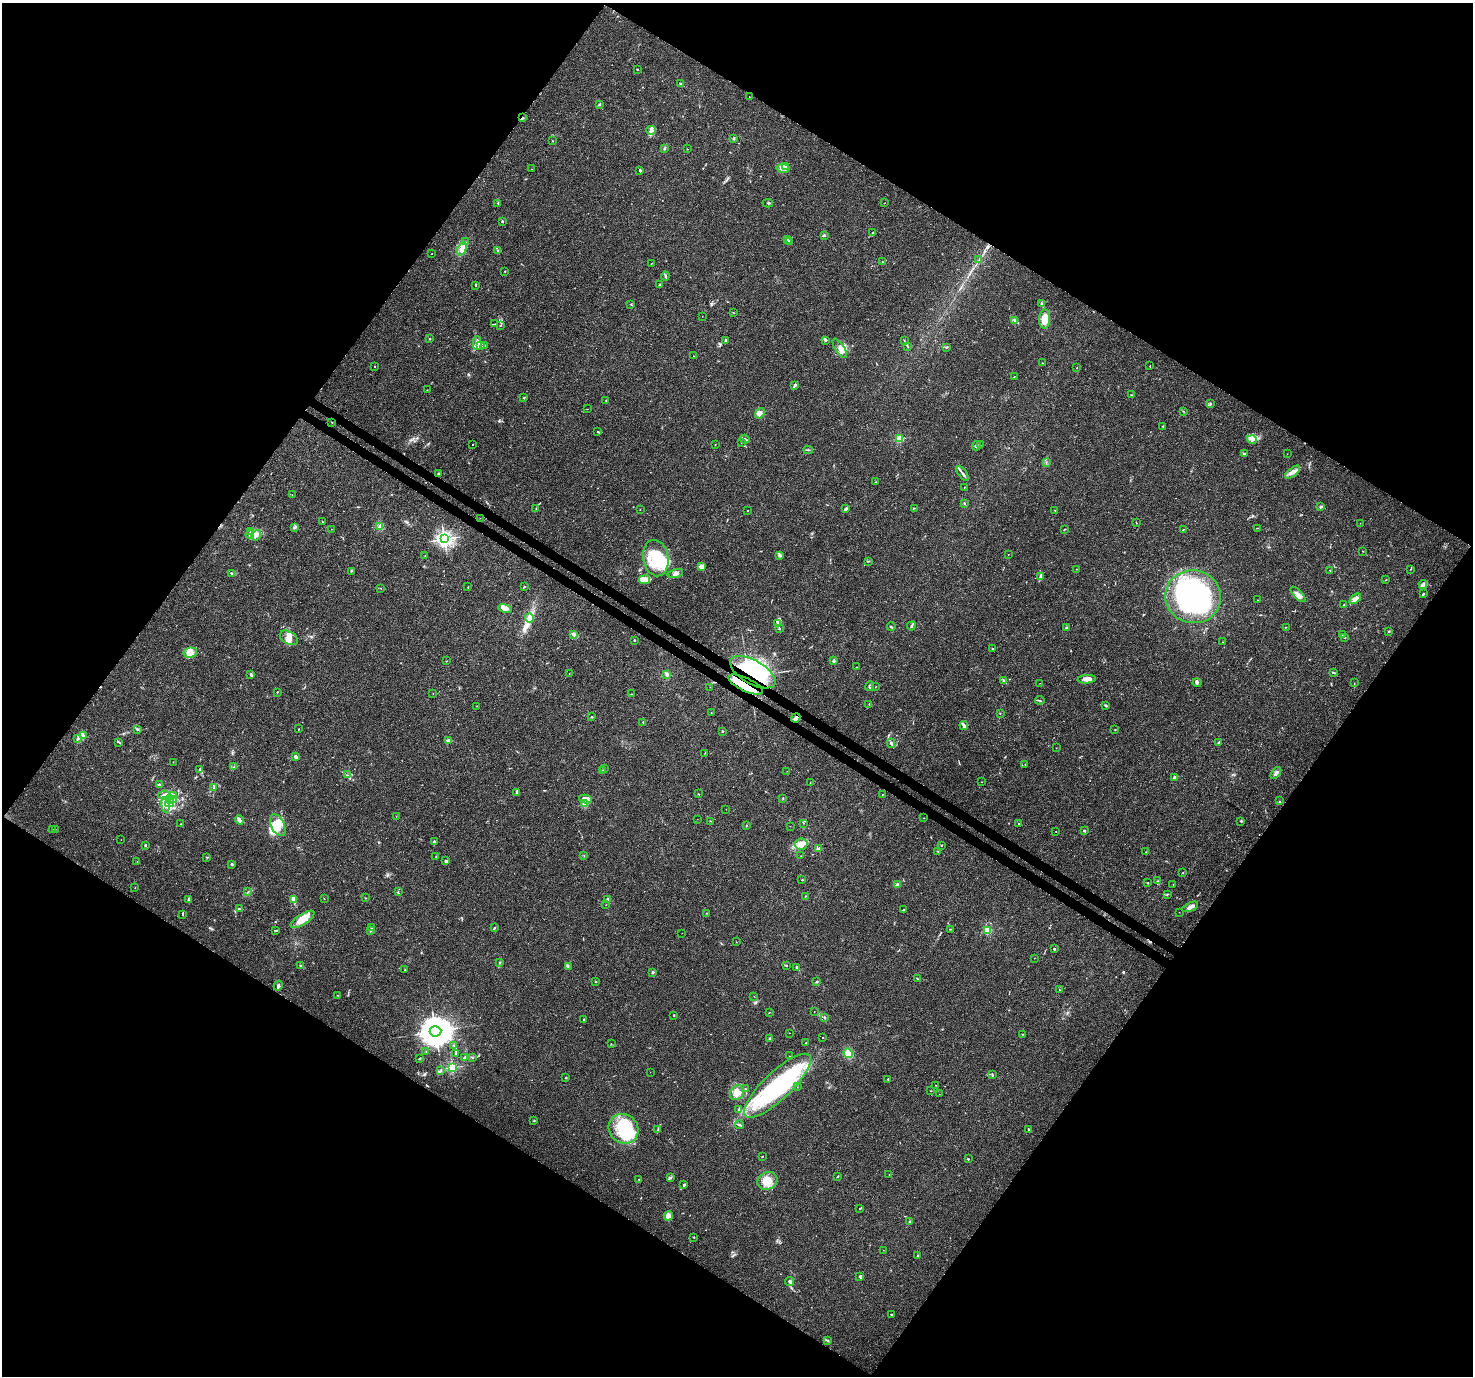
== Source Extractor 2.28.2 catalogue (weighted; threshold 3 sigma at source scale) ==
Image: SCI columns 35-5915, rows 235-5727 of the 5958 x 6028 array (HDU 1 of 3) = the unmasked area's bounding box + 8 px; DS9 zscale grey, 4 x 4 block average (1 PNG px = mean of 4 x 4 image px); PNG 1475 x 1378 px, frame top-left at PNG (2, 3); each listed source drawn as its Kron ellipse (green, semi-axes under 4 px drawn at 4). Shown black and unused: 49% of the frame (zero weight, under 3 of 4 exposures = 5% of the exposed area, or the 3 px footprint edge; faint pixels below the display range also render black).
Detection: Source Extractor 2.28.2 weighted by HDU 2 'WHT'. Background 0.016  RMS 0.0026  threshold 0.0118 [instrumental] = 3 sigma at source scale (4.5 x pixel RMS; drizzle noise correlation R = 1.50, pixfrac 1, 0.0396/0.0396 arcsec/px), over >= 5 px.
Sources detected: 428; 9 inside a brighter object's white glare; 3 cosmic-ray / hot-pixel residue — neither listed nor drawn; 16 coinciding with a brighter row at this scale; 41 inside a brighter listed object's ellipse — not listed separately; the other 359 listed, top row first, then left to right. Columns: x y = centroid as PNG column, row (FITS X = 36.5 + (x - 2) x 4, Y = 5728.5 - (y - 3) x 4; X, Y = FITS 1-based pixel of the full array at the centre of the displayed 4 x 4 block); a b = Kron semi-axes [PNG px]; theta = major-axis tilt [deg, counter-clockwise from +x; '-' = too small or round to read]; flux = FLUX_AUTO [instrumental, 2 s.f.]
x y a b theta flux
638 70 2 2 - 1
681 84 4 2 - 2.4
749 97 2 2 - 0.39
599 104 3 2 - 1.3
523 118 3 2 - 1.6
651 130 4 4 - 4.4
733 138 3 2 - 1.5
552 141 2 2 - 0.6
665 148 2 2 - 1.4
687 149 2 2 - 0.4
786 166 3 2 - 2.6
783 168 6 3 -9 4.8
532 169 2 2 - 0.34
640 170 3 2 - 2.1
498 203 2 2 - 1.4
768 203 5 2 - 1.9
884 203 2 2 - 0.3
502 221 2 2 - 1.5
873 232 3 2 - 0.7
824 235 2 2 - 4.5
788 240 4 2 - 2.2
465 242 2 2 - 0.67
789 242 2 2 - 3.5
462 249 7 4 68 9.3
498 250 2 2 - 1.5
432 254 2 2 - 0.41
979 260 2 2 - 0.55
882 262 2 2 - 0.46
651 264 2 2 - 0.46
505 271 2 2 - 0.83
665 276 4 2 - 2.6
660 284 3 2 - 0.88
476 285 2 2 - 1.2
1042 304 3 2 - 4.1
631 305 2 2 - 0.85
733 313 2 2 - 0.46
702 316 2 2 - 0.29
1045 319 10 5 87 19
1015 320 2 2 - 0.83
495 324 2 2 - 0.71
500 326 2 2 - 0.71
429 339 2 2 - 1.1
725 340 4 2 - 2.1
825 341 2 2 - 1.3
904 341 2 2 - 0.88
477 343 7 3 90 6.4
480 345 3 2 - 2.1
484 345 3 2 - 1.9
907 346 4 2 - 1.7
946 347 3 2 - 1.5
840 348 11 4 -56 9.1
693 356 2 2 - 0.37
1042 363 2 2 - 0.29
1150 366 3 2 - 0.71
374 367 2 2 - 0.59
1077 368 2 2 - 0.66
1015 376 2 2 - 0.29
795 385 4 2 - 2.5
427 390 2 2 - 0.35
1131 395 2 2 - 0.81
524 398 3 2 - 1.1
606 401 2 2 - 0.74
1210 403 3 2 - 1.3
588 409 2 2 - 0.37
1183 411 2 2 - 0.64
760 413 6 4 54 7.5
332 422 2 2 - 0.66
1163 426 2 2 - 1.4
598 432 3 2 - 1.7
745 439 4 2 - 2.8
900 439 2 2 - 88
1252 439 5 3 - 4.2
742 442 2 2 - 0.43
472 444 2 2 - 0.79
715 444 2 2 - 0.48
980 445 2 2 - 1.2
976 446 5 3 - 2.8
808 450 5 2 - 1.8
1244 454 2 2 - 2.6
1287 454 2 2 - 0.19
1046 462 2 2 - 0.46
1293 472 9 3 38 7.1
438 473 3 2 - 1.1
963 473 8 2 -53 3.9
876 482 2 2 - 0.74
964 487 2 2 - 0.36
292 495 2 2 - 0.29
964 503 2 2 - 1.1
1321 507 4 2 - 1.8
536 508 3 2 - 1.1
914 508 2 2 - 0.98
640 509 2 2 - 0.35
845 509 4 3 - 3
1055 510 2 2 - 0.78
748 511 2 2 - 1.5
480 518 2 2 - 0.32
322 522 2 2 - 1.2
1136 523 2 2 - 0.54
1360 523 2 2 - 0.3
380 526 4 2 - 1.6
295 527 4 2 - 2.3
1257 528 2 2 - 0.61
331 529 2 2 - 0.63
1065 529 2 2 - 0.62
1183 529 3 2 - 0.55
251 531 2 2 - 1.3
250 535 4 3 - 3.5
256 535 5 3 - 5.3
444 539 2 2 - 550
1363 551 2 2 - 0.6
780 555 4 3 - 2.4
1008 555 2 2 - 0.37
425 556 2 2 - 0.68
656 558 18 12 -80 52
868 561 2 2 - 0.88
702 567 4 3 - 8
1076 569 2 2 - 0.86
1410 569 2 2 - 0.67
1330 570 2 2 - 0.48
351 571 2 2 - 1
231 573 4 3 - 2.3
675 573 8 4 14 6
1041 577 4 2 - 1.5
644 580 6 3 9 22
1386 580 2 2 - 0.41
1423 584 4 2 - 5.6
468 587 3 2 - 0.57
524 587 3 2 - 1.1
381 588 2 2 - 0.63
1298 594 10 3 -45 7.7
1423 594 3 2 - 1.7
1193 597 28 26 -10 270
1355 599 6 4 37 6.7
1258 600 2 2 - 0.35
1344 605 2 2 - 0.51
505 608 7 3 -14 6.3
529 618 4 4 - 5.9
778 623 3 2 - 1.5
911 626 4 2 - 2.3
891 627 4 2 - 1.7
1286 627 2 2 - 0.53
779 628 2 2 - 1.7
1066 628 4 2 - 2.3
1389 631 3 2 - 1.1
573 634 3 3 - 2.2
1342 634 2 2 - 0.52
1344 637 2 2 - 1.2
289 638 10 6 -30 11
634 640 2 2 - 3.7
1222 642 2 2 - 0.37
993 649 2 2 - 1.3
190 652 7 5 9 9.1
446 661 2 2 - 0.36
833 661 2 2 - 10
856 667 2 2 - 0.47
753 672 25 11 -30 250
569 673 2 2 - 0.4
1333 673 4 2 - 1.5
667 674 3 3 - 2.9
251 675 4 2 - 1.8
1087 679 9 3 4 8.8
1004 681 3 3 - 2.2
1040 683 2 2 - 0.24
1197 683 4 3 - 3
1354 683 2 2 - 0.51
745 684 19 6 -25 55
870 686 5 3 - 2.6
710 687 2 2 - 0.24
875 687 2 2 - 0.41
277 692 2 2 - 0.66
433 694 2 2 - 0.33
631 694 2 2 - 0.58
1040 700 5 2 - 1.4
869 704 2 2 - 0.78
477 706 2 2 - 0.38
1106 706 3 2 - 0.93
711 712 2 2 - 0.47
1000 714 2 2 - 0.6
591 717 2 2 - 0.89
796 718 5 2 - 9.3
643 722 2 2 - 0.51
964 725 4 4 - 3
137 729 4 2 - 2.9
299 729 2 2 - 0.56
1115 730 2 2 - 0.64
722 731 2 2 - 1.6
83 736 4 2 - 2.6
77 739 3 2 - 1.5
448 740 3 2 - 2.5
119 742 3 2 - 1.3
891 743 4 3 - 2.8
1218 743 4 2 - 2.1
1056 748 2 2 - 0.41
705 753 2 2 - 0.69
295 757 2 2 - 15
173 762 2 2 - 0.48
1025 764 2 2 - 0.37
234 767 2 2 - 0.56
605 768 2 2 - 0.45
200 769 4 2 - 1
603 770 2 2 - 0.84
787 771 2 2 - 0.26
1276 773 7 3 53 5.5
347 775 2 2 - 0.69
1175 777 4 3 - 5.5
810 782 2 2 - 0.32
982 782 2 2 - 0.49
159 785 3 2 - 2.1
214 787 2 2 - 1.2
517 792 3 2 - 2.8
698 794 2 2 - 0.47
882 794 2 2 - 0.64
164 795 5 3 - 4.5
173 795 3 2 - 1.2
783 798 2 2 - 2.8
170 799 4 3 - 4.9
173 799 2 2 - 1.2
585 799 6 4 -11 6
1280 801 2 2 - 1
169 803 4 3 - 5
585 804 2 2 - 50
166 805 7 3 -85 7.6
726 809 2 2 - 0.45
396 816 2 2 - 0.44
924 818 2 2 - 0.37
697 819 2 2 - 0.27
239 820 4 2 - 8.2
710 821 2 2 - 0.61
1241 821 2 2 - 1.8
803 823 2 2 - 0.45
180 824 2 2 - 0.66
1019 824 2 2 - 1.7
278 825 12 6 -64 27
747 825 2 2 - 0.46
790 826 2 2 - 0.28
52 829 2 2 - 0.72
55 830 2 2 - 0.31
1084 830 2 2 - 4.9
1056 831 2 2 - 1.2
121 840 2 2 - 0.25
434 841 2 2 - 3.7
801 844 6 5 - 9.2
145 845 2 2 - 1.4
942 845 2 2 - 0.99
819 848 3 2 - 2.9
938 851 3 2 - 1
1146 852 2 2 - 0.29
584 855 2 2 - 0.45
801 856 2 2 - 0.43
207 857 2 2 - 0.62
436 857 2 2 - 0.51
137 861 2 2 - 0.43
446 861 4 2 - 1.6
232 864 2 2 - 9.8
1183 873 2 2 - 0.59
802 880 3 2 - 0.85
1157 881 2 2 - 0.55
1148 883 3 2 - 0.96
1173 884 2 2 - 0.93
897 885 2 2 - 24
135 888 2 2 - 0.46
398 891 2 2 - 0.52
248 892 3 2 - 0.95
1167 894 2 2 - 0.54
806 896 2 2 - 0.53
366 898 2 2 - 0.57
189 899 3 2 - 2.5
293 899 4 3 - 5.2
324 899 2 2 - 0.68
608 900 2 2 - 16
606 905 2 2 - 0.37
1190 907 8 3 25 7
239 909 3 2 - 0.7
903 910 3 2 - 0.96
1179 912 2 2 - 0.37
706 913 2 2 - 1
183 914 3 2 - 0.91
302 919 13 5 33 23
371 928 2 2 - 1
494 928 3 2 - 1.7
950 929 2 2 - 0.76
276 930 4 2 - 1.4
988 930 2 2 - 74
370 931 2 2 - 0.74
682 933 2 2 - 0.36
736 942 2 2 - 0.39
1054 949 2 2 - 5.2
1034 958 2 2 - 0.36
500 962 3 2 - 1
300 965 3 2 - 1.3
786 965 3 2 - 1.6
568 966 2 2 - 0.75
797 967 3 2 - 2
405 970 3 2 - 0.77
653 972 2 2 - 3.8
917 979 2 2 - 0.87
596 982 2 2 - 0.98
816 982 2 2 - 1.1
278 986 5 3 - 3.6
1059 990 2 2 - 0.41
338 995 2 2 - 0.49
754 996 2 2 - 0.36
814 1011 2 2 - 0.26
769 1012 2 2 - 0.65
674 1015 2 2 - 2.4
824 1017 3 2 - 0.97
584 1019 2 2 - 4.6
435 1031 6 5 - 3900
789 1033 2 2 - 0.51
1022 1034 2 2 - 0.59
823 1037 2 2 - 0.89
769 1038 2 2 - 1
806 1043 2 2 - 0.75
611 1044 2 2 - 0.57
454 1046 2 2 - 0.66
426 1051 2 2 - 0.42
848 1053 5 4 - 13
456 1054 4 2 - 1.9
789 1056 2 2 - 0.36
465 1057 3 2 - 1.6
473 1057 2 2 - 0.82
419 1058 2 2 - 0.47
452 1067 2 2 - 190
440 1071 2 2 - 0.72
650 1072 2 2 - 0.21
992 1075 2 2 - 1.2
566 1078 2 2 - 1.1
888 1079 2 2 - 1.1
935 1085 2 2 - 0.8
777 1086 44 14 43 190
797 1087 2 2 - 0.32
746 1089 3 2 - 0.99
931 1091 2 2 - 0.52
737 1093 8 6 49 13
939 1094 2 2 - 0.23
739 1110 3 2 - 2.1
533 1121 2 2 - 0.75
739 1125 4 2 - 2.6
624 1129 15 14 - 64
658 1129 2 2 - 1.1
1028 1129 3 2 - 1.1
762 1157 2 2 - 0.79
968 1159 2 2 - 1.2
889 1175 2 2 - 0.42
838 1176 3 2 - 0.91
671 1178 2 2 - 1
638 1179 2 2 - 0.38
767 1181 10 8 27 20
684 1185 3 2 - 2.3
860 1209 3 2 - 1.3
668 1216 5 4 - 10
909 1222 3 2 - 1.3
694 1237 2 2 - 1.1
883 1250 2 2 - 0.23
918 1256 3 2 - 1.4
859 1276 3 2 - 1.4
790 1281 4 3 - 3.2
891 1315 2 2 - 1.4
828 1341 2 2 - 0.94
Overlapping masked pixels (flux is a lower limit): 4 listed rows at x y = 523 118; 753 672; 745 684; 796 718
Diffuse or blended objects may show on this block-average render without a row.